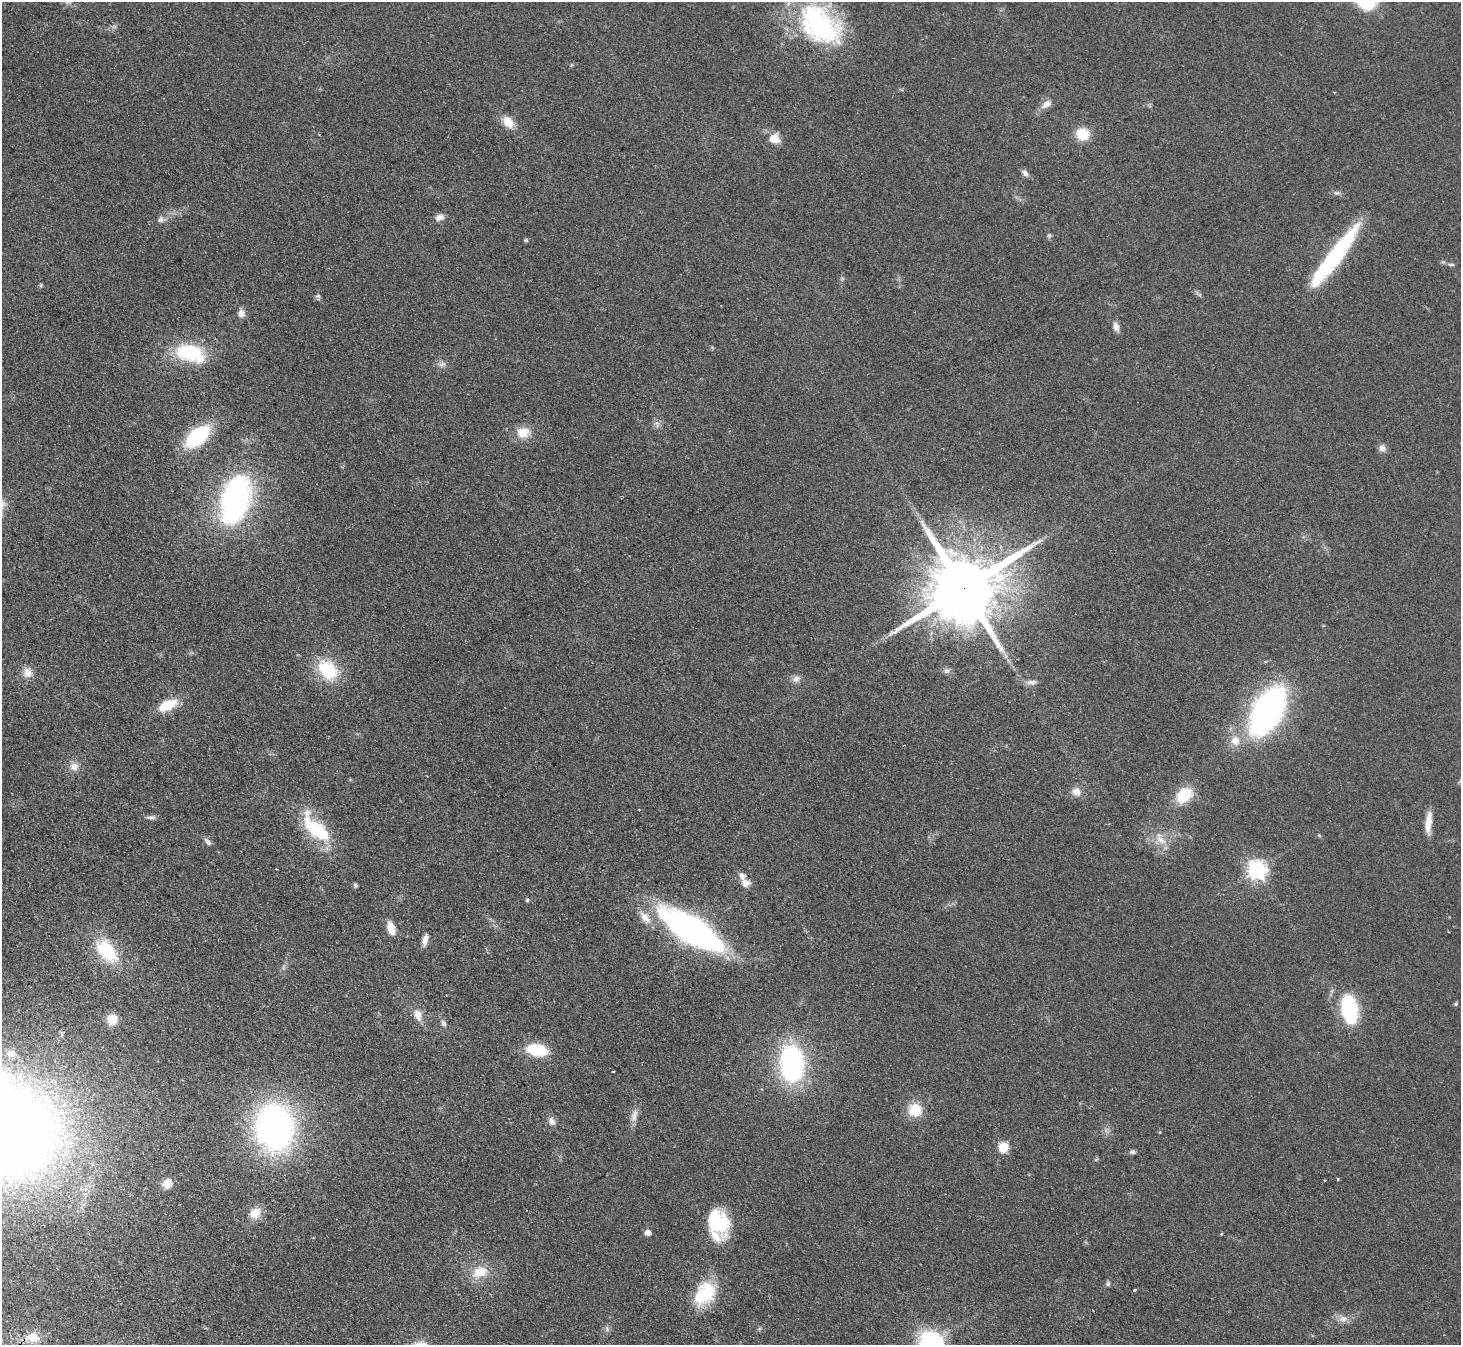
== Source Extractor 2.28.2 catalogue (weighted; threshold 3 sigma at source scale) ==
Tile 7 of 4 x 4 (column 3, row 2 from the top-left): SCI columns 2971-4429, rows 3019-4361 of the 5940 x 5898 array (HDU 1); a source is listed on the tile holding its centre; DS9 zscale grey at full resolution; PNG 1463 x 1347 px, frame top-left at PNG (2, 2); no overlay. Shown black and unused: <1% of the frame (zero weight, under 2 of 3 exposures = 3% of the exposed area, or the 3 px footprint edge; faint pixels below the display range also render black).
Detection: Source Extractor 2.28.2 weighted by HDU 2 'WHT'; one run over the whole footprint, this tile lists its part. Background 0.0777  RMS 0.0086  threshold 0.0385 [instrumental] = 3 sigma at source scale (4.5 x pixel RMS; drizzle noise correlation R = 1.50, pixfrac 1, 0.05/0.05 arcsec/px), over >= 5 px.
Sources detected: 86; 2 too faint to see at this stretch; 1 inside a brighter object's white glare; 2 cosmic-ray / hot-pixel residue — not listed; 3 inside a brighter listed object's ellipse — not listed separately; the other 78 listed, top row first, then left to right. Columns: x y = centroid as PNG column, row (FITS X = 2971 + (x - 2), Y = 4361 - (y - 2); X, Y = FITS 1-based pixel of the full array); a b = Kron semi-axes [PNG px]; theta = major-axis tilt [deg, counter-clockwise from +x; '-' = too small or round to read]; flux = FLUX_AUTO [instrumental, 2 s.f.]
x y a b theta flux
819 24 60 38 -42 130
1046 104 14 8 35 6.2
508 122 15 10 -53 11
1082 134 12 11 - 21
774 138 12 11 - 11
1025 173 10 7 -47 3.3
1337 193 11 4 -4 2.2
439 217 12 8 20 4.4
161 219 9 7 80 2.9
1049 235 8 5 71 1.5
526 240 5 4 - 1.2
1334 256 80 15 54 83
1451 264 9 4 4 1.6
40 285 6 4 -90 1.1
318 296 7 6 - 1.7
241 313 12 8 -85 4.6
1116 327 12 7 -71 4.6
190 353 29 16 -15 62
657 424 9 6 -89 2.9
523 432 17 13 5 13
197 436 22 12 40 72
1382 448 9 9 - 4.2
235 500 43 24 74 200
963 588 22 17 32 10000
327 670 22 15 -46 44
946 671 9 6 14 2.4
28 673 13 11 -75 7.3
796 679 11 8 26 4.1
1032 682 14 7 4 4.1
168 705 20 10 27 22
1267 711 42 21 60 300
1235 741 14 13 - 10
74 767 12 11 - 6.1
1076 792 12 11 - 6.2
1184 795 18 13 40 27
151 817 13 5 4 2.7
1428 822 26 7 85 11
316 829 35 15 -45 61
1319 835 6 3 -20 0.89
1161 840 16 9 -32 9
208 842 13 6 -48 2.8
1257 870 7 7 - 380
745 883 10 9 - 6
355 885 6 5 - 1.3
527 900 5 5 - 1.1
645 917 20 10 -54 9.8
391 928 16 8 -72 9.5
690 929 50 18 -31 360
425 940 14 6 77 5.2
107 951 23 14 -49 49
1456 1004 5 4 - 1.4
1349 1009 21 11 -80 100
418 1015 15 9 -69 7.9
112 1019 13 12 - 11
443 1023 9 6 -57 2.5
537 1050 18 11 -9 37
11 1054 11 10 - 5.9
792 1063 29 18 -85 160
613 1071 3 3 - 1.3
915 1110 17 16 - 18
634 1115 19 7 81 6.1
552 1121 11 9 -69 4.4
275 1127 34 27 -85 340
6 1134 86 69 -2 1500
1003 1147 6 5 - 52
1132 1152 8 5 8 2.2
167 1183 10 9 - 8.8
255 1213 13 11 51 11
718 1224 28 24 -11 41
648 1233 5 5 - 6.3
1222 1234 3 3 - 0.89
480 1272 21 14 17 17
1108 1283 7 5 89 1.6
1134 1290 3 3 - 3.4
705 1293 31 21 51 41
1343 1319 11 9 14 5.5
33 1337 17 13 -17 11
931 1343 9 8 - 600
Overlapping masked pixels (flux is a lower limit): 1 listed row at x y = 963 588
Isophote crosses this tile's border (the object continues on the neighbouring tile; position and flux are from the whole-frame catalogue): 2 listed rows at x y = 6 1134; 931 1343